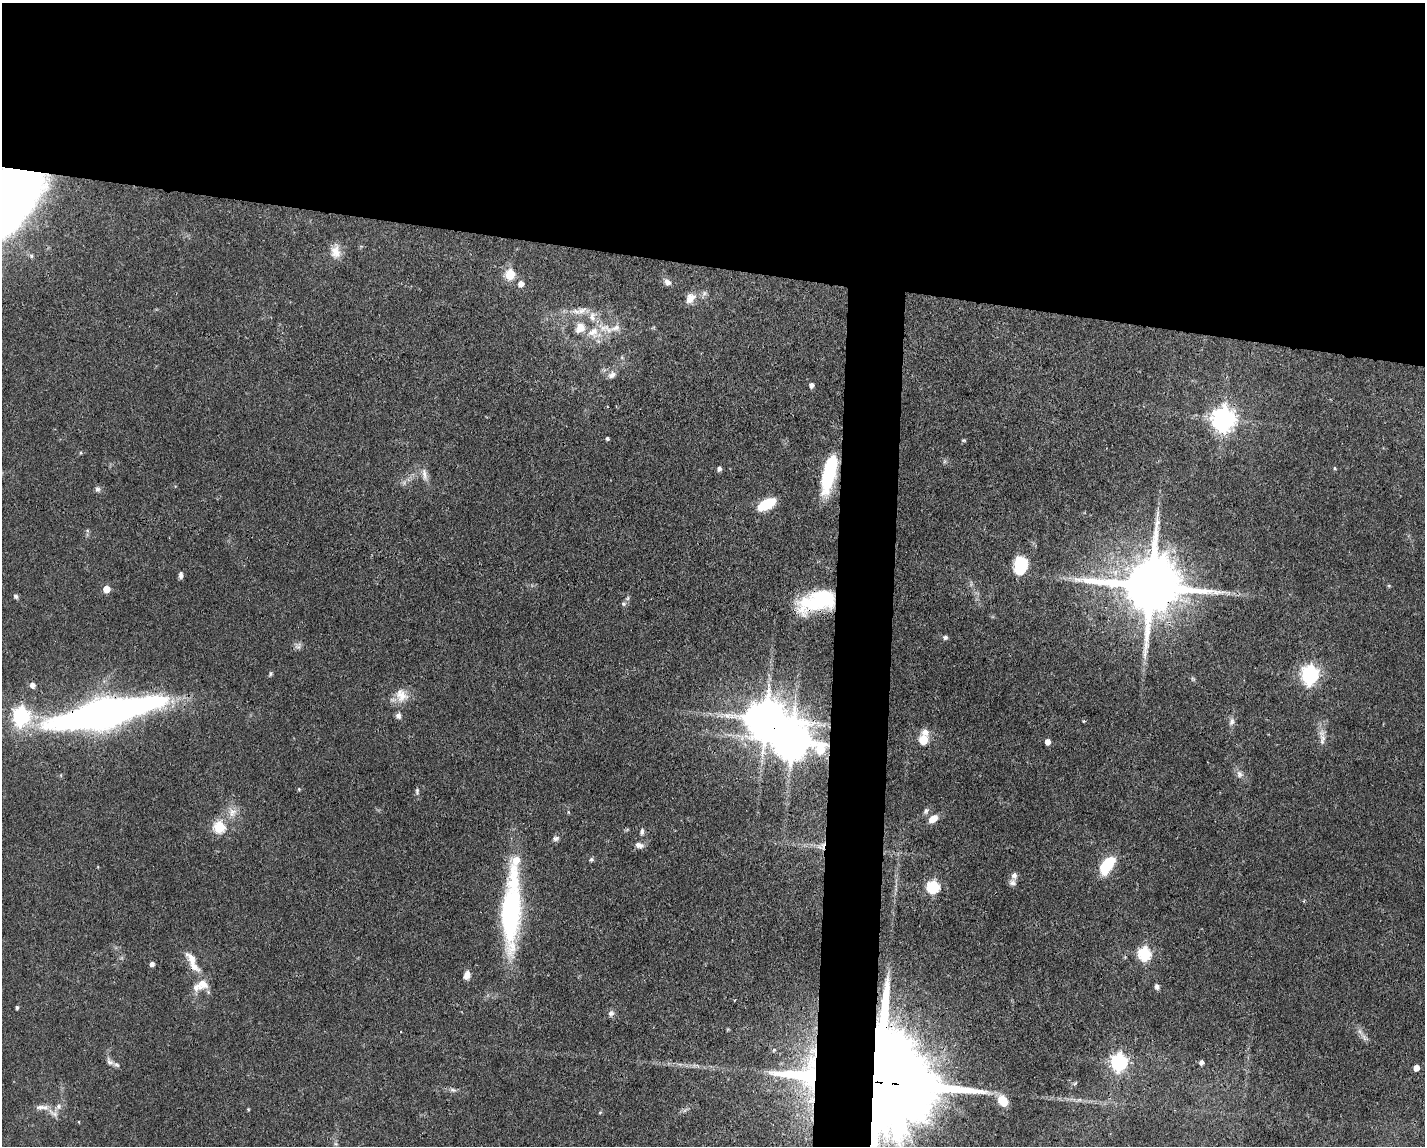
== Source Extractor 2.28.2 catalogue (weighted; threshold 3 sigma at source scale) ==
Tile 2 of 3 x 4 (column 2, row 1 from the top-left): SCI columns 1533-2955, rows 3432-4575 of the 4598 x 4575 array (HDU 1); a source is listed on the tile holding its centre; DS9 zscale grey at full resolution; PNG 1427 x 1148 px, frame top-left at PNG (2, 3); no overlay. Shown black and unused: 26% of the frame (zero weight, under 3 of 4 exposures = <1% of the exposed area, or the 3 px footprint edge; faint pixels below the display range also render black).
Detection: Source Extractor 2.28.2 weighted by HDU 2 'WHT'; one run over the whole footprint, this tile lists its part. Background 0.0632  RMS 0.0038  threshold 0.0171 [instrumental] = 3 sigma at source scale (4.5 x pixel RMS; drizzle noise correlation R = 1.50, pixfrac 1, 0.05/0.05 arcsec/px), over >= 5 px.
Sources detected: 94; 2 inside a brighter object's white glare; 1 cosmic-ray / hot-pixel residue — not listed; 10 inside a brighter listed object's ellipse — not listed separately; the other 81 listed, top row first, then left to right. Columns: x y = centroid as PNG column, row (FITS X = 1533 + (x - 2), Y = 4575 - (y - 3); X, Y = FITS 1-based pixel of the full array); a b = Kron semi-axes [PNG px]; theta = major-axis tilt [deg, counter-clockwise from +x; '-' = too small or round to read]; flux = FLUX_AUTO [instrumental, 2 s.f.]
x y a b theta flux
10 201 72 42 55 240
335 252 17 13 -80 4.4
510 274 6 5 - 21
667 282 9 7 -34 1.9
521 284 6 5 - 2.8
690 298 15 11 51 3.7
582 310 14 9 24 3.2
580 328 12 10 56 4.7
606 328 27 10 -20 6.7
612 375 10 7 37 1.8
811 385 5 5 - 1.6
1223 419 9 8 - 300
607 438 3 3 - 0.77
964 440 5 4 - 0.45
81 453 5 3 - 0.38
719 468 5 4 - 1.4
1335 468 5 4 - 0.43
424 474 18 6 -80 2.4
827 478 38 16 81 20
97 489 7 7 - 1
766 504 18 9 28 12
1021 566 17 12 86 16
181 575 8 5 -90 1.2
1151 586 18 15 -4 3500
1389 586 5 4 - 0.43
106 589 5 5 - 7.3
16 596 6 5 - 0.99
628 598 7 4 71 0.65
818 601 41 20 16 34
623 604 7 5 -2 0.77
945 637 6 5 - 0.83
270 674 6 5 - 0.63
1310 675 7 7 - 140
32 685 5 5 - 2.5
401 695 19 16 -64 5.5
103 714 71 16 13 360
21 716 8 7 - 120
398 716 8 6 86 1.3
765 718 12 11 - 1300
1084 721 4 4 - 0.41
1231 722 10 7 71 1.5
1322 739 19 8 88 2.9
923 740 10 10 - 6
1048 742 5 4 - 2.9
1239 774 10 8 -74 1.7
299 789 4 4 - 0.41
417 791 8 5 89 0.81
926 811 8 6 71 0.96
232 812 13 10 72 3.5
933 819 11 7 36 3.6
219 827 6 6 - 31
642 832 9 5 78 0.99
556 838 8 6 17 1.1
639 845 10 6 -12 2
591 859 6 5 - 0.7
1107 865 17 9 58 18
1014 875 8 7 - 1.6
933 887 6 6 - 45
511 909 89 18 87 67
1145 954 6 6 - 46
152 964 5 4 - 1.5
193 966 21 8 -44 4.4
467 975 8 6 73 2.6
203 984 16 14 -41 4.7
1157 987 6 5 - 1.2
17 1007 3 3 - 0.73
611 1013 8 7 - 1.3
1364 1037 10 5 -68 1.3
774 1050 5 4 - 0.48
110 1062 9 6 -38 1.5
1119 1062 8 7 - 93
1201 1062 4 4 - 1.5
1416 1068 5 4 - 3.4
802 1076 54 16 -7 38
882 1082 28 26 -77 10000
453 1090 10 5 -18 1.1
1003 1101 10 8 -59 8.1
58 1106 8 6 70 1.2
248 1109 4 3 - 0.33
53 1113 19 5 -31 2.1
79 1122 3 2 - 0.25
Overlapping masked pixels (flux is a lower limit): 9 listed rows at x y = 10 201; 1223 419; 1151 586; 818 601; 103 714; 765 718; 193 966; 802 1076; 882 1082
Isophote crosses this tile's border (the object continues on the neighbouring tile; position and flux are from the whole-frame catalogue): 3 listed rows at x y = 10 201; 103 714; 882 1082